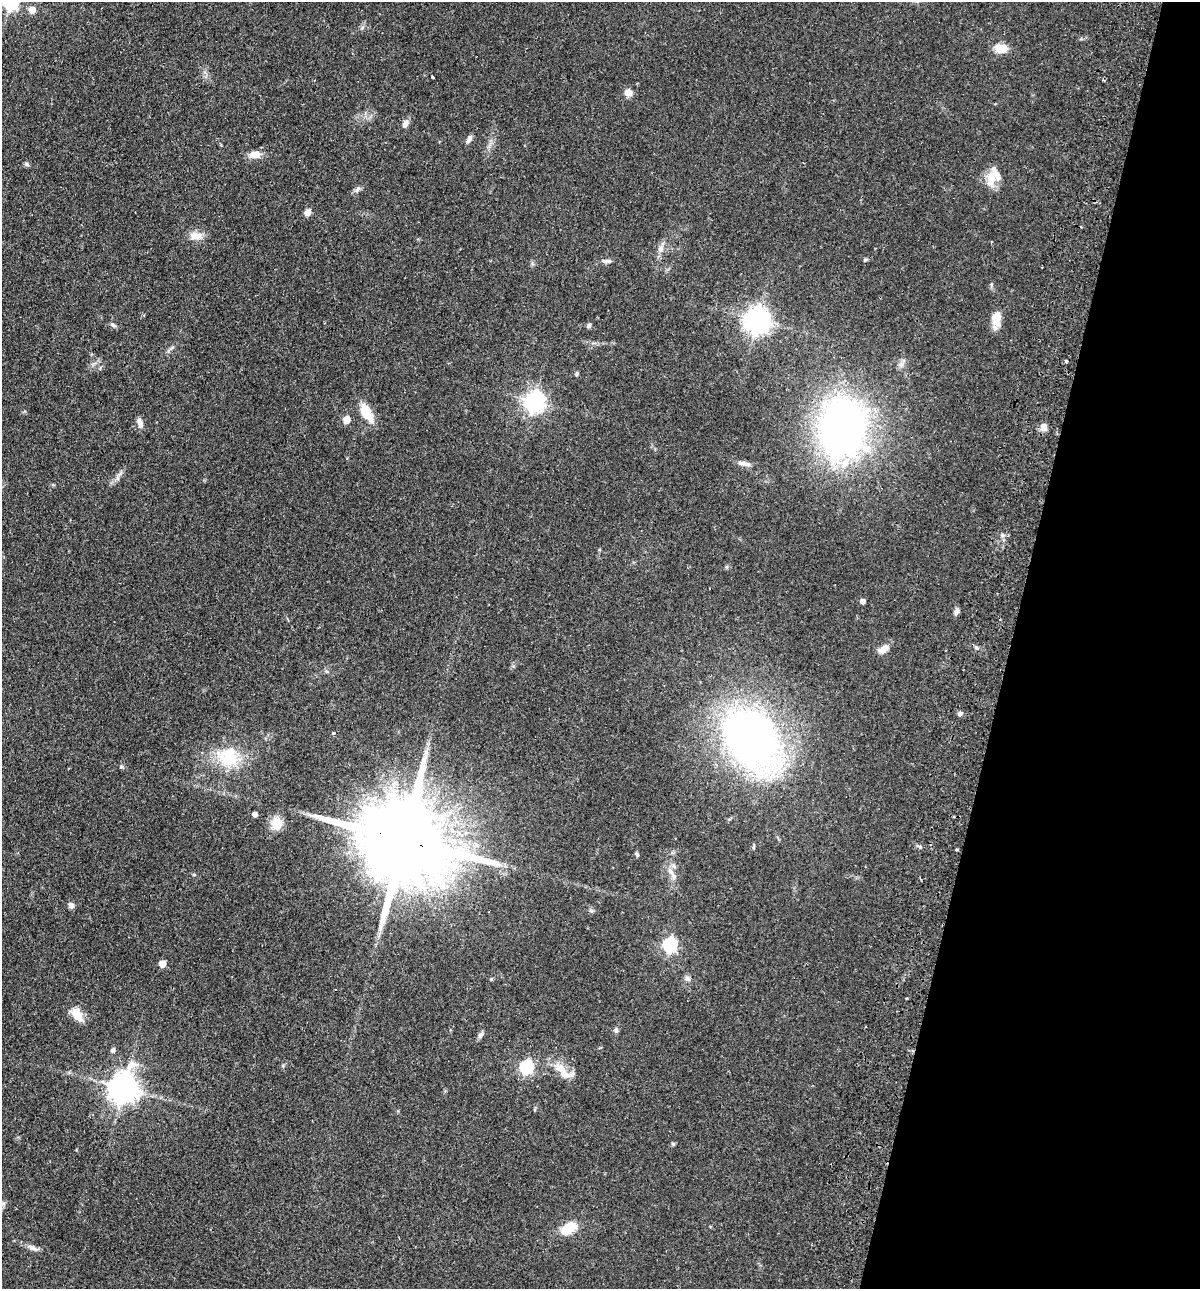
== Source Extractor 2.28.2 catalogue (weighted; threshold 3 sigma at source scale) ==
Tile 8 of 4 x 4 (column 4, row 2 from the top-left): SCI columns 3899-5096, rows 2593-3879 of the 5280 x 5184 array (HDU 1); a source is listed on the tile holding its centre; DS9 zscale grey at full resolution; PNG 1202 x 1291 px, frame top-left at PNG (2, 2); no overlay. Shown black and unused: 16% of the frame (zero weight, under 2 of 3 exposures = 3% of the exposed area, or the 3 px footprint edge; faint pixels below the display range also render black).
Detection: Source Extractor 2.28.2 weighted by HDU 2 'WHT'; one run over the whole footprint, this tile lists its part. Background 0.0641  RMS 0.0053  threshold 0.024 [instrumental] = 3 sigma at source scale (4.5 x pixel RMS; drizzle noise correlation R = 1.50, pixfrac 1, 0.05/0.05 arcsec/px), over >= 5 px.
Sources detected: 59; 2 inside a brighter listed object's ellipse — not listed separately; the other 57 listed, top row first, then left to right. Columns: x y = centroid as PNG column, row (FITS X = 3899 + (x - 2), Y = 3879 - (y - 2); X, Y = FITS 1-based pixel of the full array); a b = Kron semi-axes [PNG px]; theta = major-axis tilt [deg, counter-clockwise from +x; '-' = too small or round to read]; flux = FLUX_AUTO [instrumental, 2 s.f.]
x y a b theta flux
11 2 7 6 - 130
32 10 5 5 - 6.8
1001 48 11 8 -5 9.7
433 77 3 2 - 0.71
628 93 9 8 - 3.6
405 124 10 7 67 2.4
469 139 11 5 62 1.8
255 155 16 9 10 4.6
26 164 7 5 -18 1
991 179 26 10 81 8.3
357 189 10 6 38 1.7
308 212 8 6 60 2.9
196 236 17 10 -4 5.2
661 249 12 7 73 3.1
607 261 14 5 0 1.9
758 320 8 8 - 550
996 320 20 10 85 7.3
113 325 9 4 -39 1.1
589 326 6 5 - 1.1
1066 361 4 3 - 0.63
576 374 6 4 88 0.7
534 401 8 7 - 300
366 413 26 11 -61 9.7
347 420 5 5 - 7.7
140 423 13 6 -76 2.9
843 427 68 50 79 210
1044 427 9 7 -65 3.3
744 463 19 5 -13 2.6
53 485 6 3 -20 0.59
862 601 4 4 - 2.4
957 612 11 5 62 1.6
976 647 6 4 -19 0.87
883 649 14 7 32 4.6
960 713 6 5 - 1.2
333 733 3 3 - 0.8
750 738 43 32 -52 360
228 759 34 23 -27 23
121 766 6 4 -72 0.77
255 814 4 4 - 2.6
276 823 12 12 - 8.7
402 839 34 20 -17 13000
637 854 6 4 -53 0.93
673 876 11 7 -73 3
71 905 7 6 - 2.1
670 945 6 6 - 97
162 964 5 5 - 7.9
491 979 4 4 - 0.54
687 979 8 7 - 1.7
76 1014 18 11 -60 7
616 1030 7 6 - 1.3
481 1035 8 6 70 1.7
113 1050 5 5 - 1.6
526 1067 6 6 - 84
563 1071 33 12 -39 9.7
124 1088 9 9 - 800
568 1228 17 11 32 13
33 1248 16 6 -22 2.7
Overlapping masked pixels (flux is a lower limit): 1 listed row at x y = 402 839
Isophote crosses this tile's border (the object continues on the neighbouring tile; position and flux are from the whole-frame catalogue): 1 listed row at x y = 11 2
Unlisted compact peaks at least as high as the median listed source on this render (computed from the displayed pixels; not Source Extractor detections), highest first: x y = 865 260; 673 1144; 920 847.